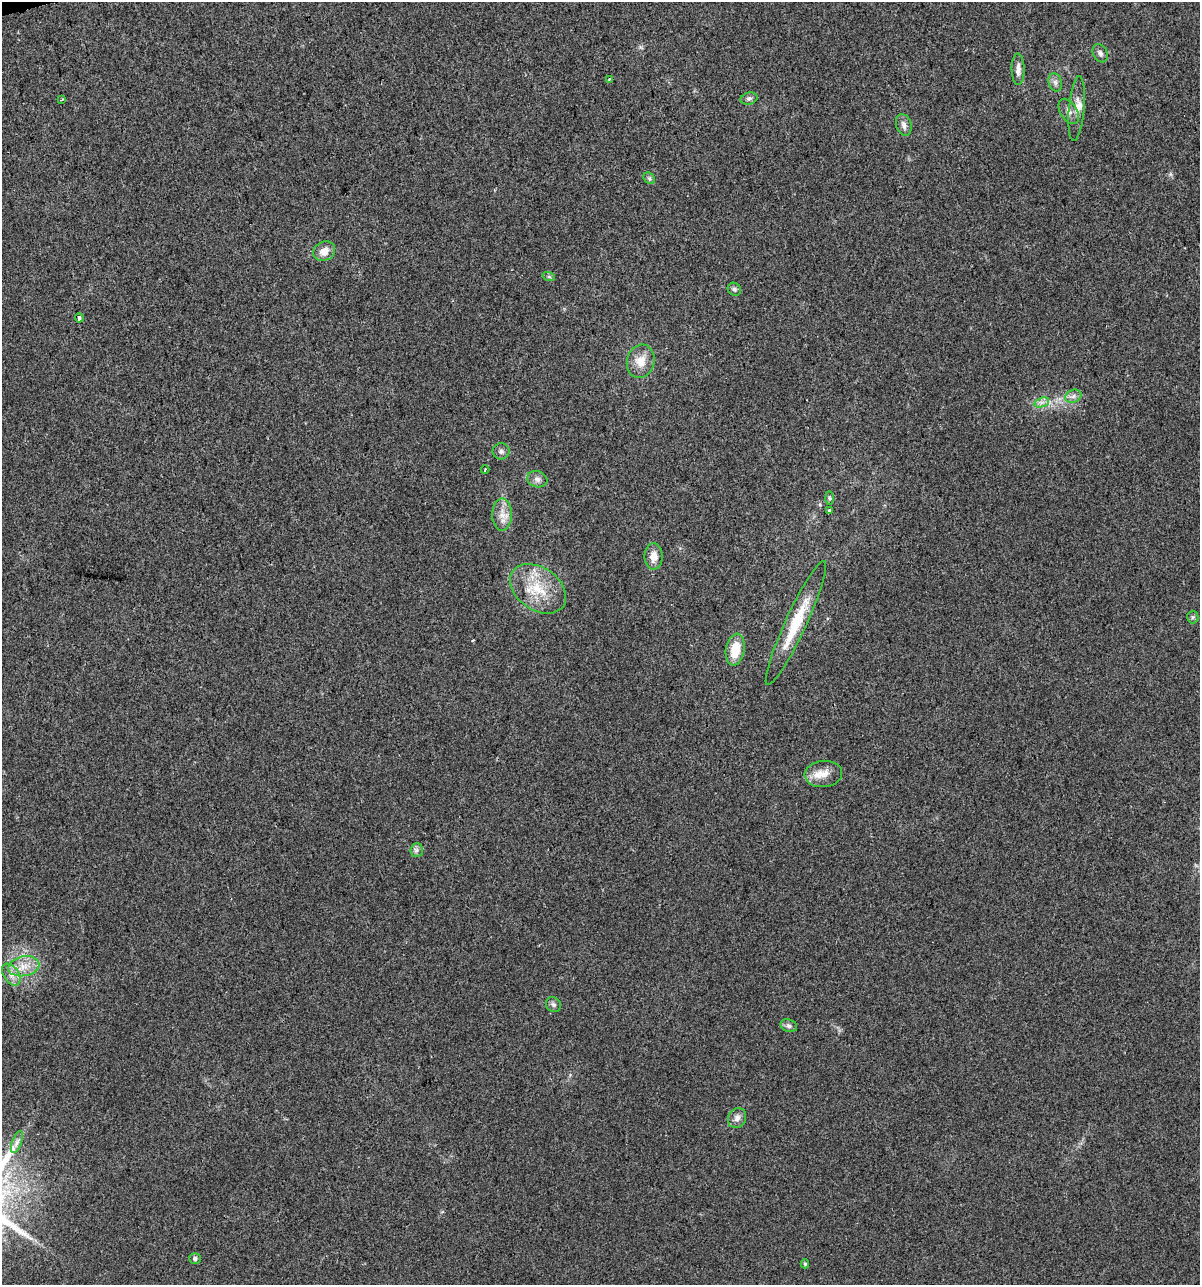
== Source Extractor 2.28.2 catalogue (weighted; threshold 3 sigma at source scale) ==
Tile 11 of 4 x 4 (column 3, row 3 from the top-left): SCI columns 2491-3688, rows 1284-2566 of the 4930 x 5133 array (HDU 1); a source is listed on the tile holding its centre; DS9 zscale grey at full resolution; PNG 1202 x 1287 px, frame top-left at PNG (2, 2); each listed source drawn as its Kron ellipse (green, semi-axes under 4 px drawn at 4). Shown black and unused: <1% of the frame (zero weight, under 2 of 3 exposures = <1% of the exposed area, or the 3 px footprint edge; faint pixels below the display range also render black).
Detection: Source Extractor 2.28.2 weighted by HDU 2 'WHT'; one run over the whole footprint, this tile lists its part. Background 0.0328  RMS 0.0063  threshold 0.0282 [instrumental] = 3 sigma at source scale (4.5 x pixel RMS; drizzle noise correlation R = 1.50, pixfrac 1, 0.0396/0.0396 arcsec/px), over >= 5 px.
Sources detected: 39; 1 inside a brighter listed object's ellipse — not listed separately; the other 38 listed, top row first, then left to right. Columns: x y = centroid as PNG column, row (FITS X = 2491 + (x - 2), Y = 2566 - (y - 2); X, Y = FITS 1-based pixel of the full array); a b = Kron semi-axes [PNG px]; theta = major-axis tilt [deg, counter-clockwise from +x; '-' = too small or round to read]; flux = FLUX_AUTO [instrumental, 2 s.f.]
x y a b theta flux
1100 53 9 7 -62 2.3
1018 69 16 6 -89 4.5
609 79 3 3 - 0.46
1055 82 9 6 -74 2.4
749 99 8 6 14 1.8
61 100 4 3 - 0.56
1077 109 32 7 85 7.2
1069 111 14 8 -59 3.9
904 125 11 7 -73 3.4
649 178 6 5 - 1.2
324 251 11 9 29 5.8
549 277 6 4 -19 0.96
734 289 7 6 - 1.5
79 318 4 3 - 4.3
641 361 17 13 74 9.3
1073 396 8 6 22 2.5
1042 402 8 4 18 2.3
501 451 8 8 - 2.1
485 470 4 3 - 1.1
537 479 10 8 -18 2.7
829 498 6 4 -88 1
829 510 3 3 - 5.3
502 514 16 10 89 6.7
654 556 13 9 89 6.1
538 589 31 21 -35 24
1193 617 6 6 - 1.2
796 623 68 10 65 27
735 650 16 9 80 14
823 774 19 13 6 8.5
417 850 7 6 - 1.8
24 966 16 10 11 8.4
11 975 12 7 -56 4.3
553 1004 8 7 - 1.8
789 1026 8 6 -19 2
737 1118 10 8 61 3.2
17 1142 11 5 69 2.5
195 1258 6 5 - 1.4
805 1264 4 4 - 0.81